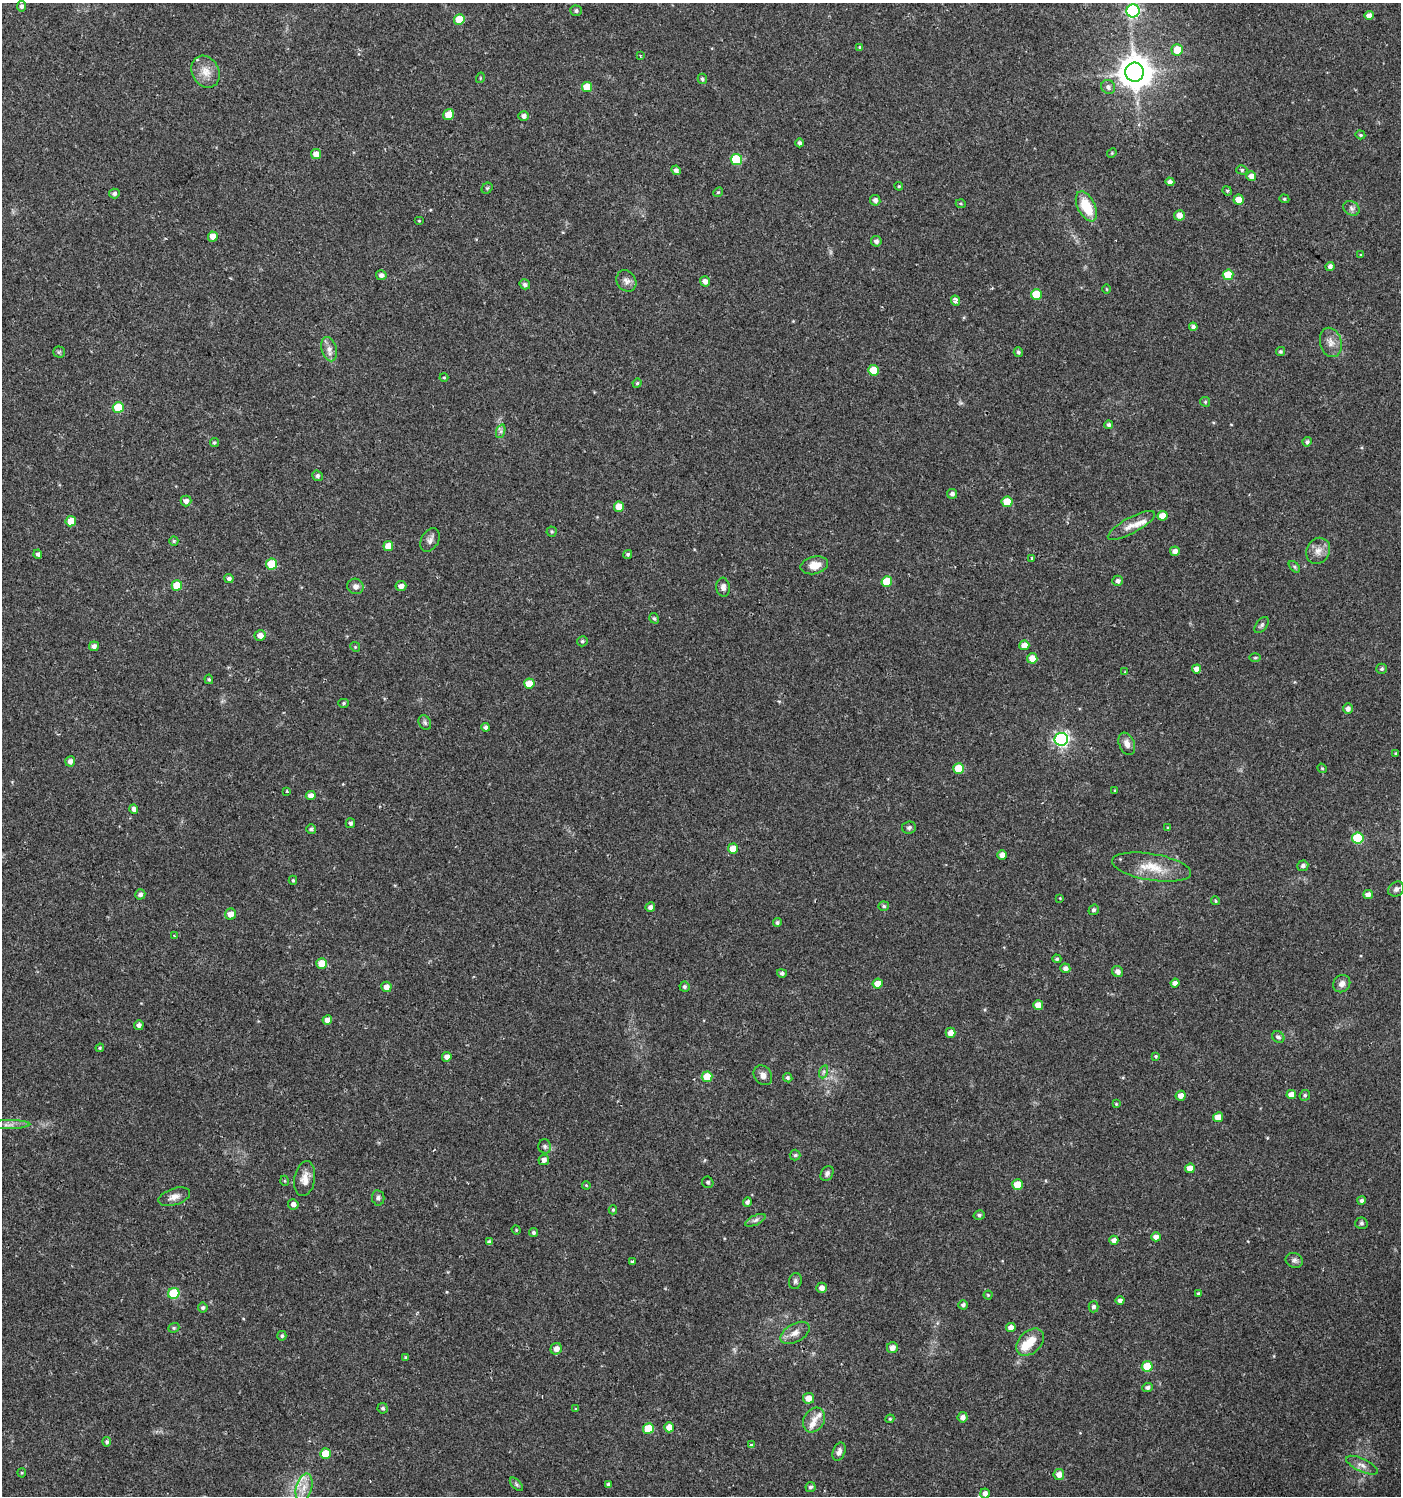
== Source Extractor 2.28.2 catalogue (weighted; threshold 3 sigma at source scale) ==
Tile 11 of 4 x 4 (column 3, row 3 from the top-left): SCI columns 3043-4441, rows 1496-2989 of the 6032 x 6001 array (HDU 1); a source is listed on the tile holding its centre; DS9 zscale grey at full resolution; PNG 1403 x 1498 px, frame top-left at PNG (2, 3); each listed source drawn as its Kron ellipse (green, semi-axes under 4 px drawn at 4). Shown black and unused: <1% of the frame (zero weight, under 2 of 3 exposures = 1% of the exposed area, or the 3 px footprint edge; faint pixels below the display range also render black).
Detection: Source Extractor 2.28.2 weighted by HDU 2 'WHT'; one run over the whole footprint, this tile lists its part. Background 0.025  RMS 0.0041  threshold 0.0186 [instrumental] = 3 sigma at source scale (4.5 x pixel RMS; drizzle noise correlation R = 1.50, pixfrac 1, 0.0396/0.0396 arcsec/px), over >= 5 px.
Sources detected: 243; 2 too faint to see at this stretch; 2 cosmic-ray / hot-pixel residue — neither listed nor drawn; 5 inside a brighter listed object's ellipse — not listed separately; the other 234 listed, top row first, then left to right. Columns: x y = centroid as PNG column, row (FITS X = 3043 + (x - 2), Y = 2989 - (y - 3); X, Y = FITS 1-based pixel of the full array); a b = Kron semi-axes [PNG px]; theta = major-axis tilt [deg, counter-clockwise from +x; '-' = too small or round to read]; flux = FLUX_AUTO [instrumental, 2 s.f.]
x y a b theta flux
22 6 5 4 - 1.3
576 11 5 5 - 0.89
1133 11 6 6 - 58
1369 15 4 4 - 2
459 19 5 5 - 8.4
860 47 4 4 - 0.48
1177 50 6 5 - 6.4
640 55 3 3 - 0.5
206 72 17 13 -59 5.1
1135 72 9 9 - 810
480 78 5 3 - 0.36
702 79 5 4 - 0.81
587 87 5 5 - 7.5
1108 87 7 6 - 1.5
449 115 6 5 - 5.8
524 116 5 5 - 1.6
1360 135 5 4 - 0.56
800 143 4 4 - 1
1112 153 5 4 - 0.4
316 154 5 5 - 3.1
736 159 5 5 - 20
676 170 5 4 - 1.6
1242 170 5 4 - 0.69
1251 176 5 5 - 2
1170 182 4 4 - 1.6
899 186 4 4 - 0.48
487 188 6 5 - 0.59
1227 191 5 4 - 0.55
718 192 5 4 - 0.54
114 193 5 5 - 1.1
1284 199 5 4 - 0.52
875 200 5 5 - 1.5
1239 200 5 5 - 5
961 204 5 3 - 0.42
1086 206 16 8 -63 13
1351 208 9 6 -34 1.4
1179 215 5 5 - 2.8
419 221 5 3 - 0.35
213 237 5 5 - 3.7
876 241 5 5 - 1.2
1361 255 4 3 - 0.39
1330 266 4 4 - 1.6
381 275 5 5 - 1.6
1228 275 5 5 - 10
626 281 11 9 -56 2.2
705 281 5 5 - 2
525 284 5 4 - 1.1
1107 289 5 3 - 0.37
1036 294 5 5 - 11
955 301 5 4 - 5.3
1193 327 4 4 - 1.2
1331 342 15 10 -75 3.4
329 349 12 7 -75 2.5
59 352 5 5 - 0.67
1018 352 5 4 - 0.81
1281 352 4 4 - 0.71
873 370 5 5 - 9.4
444 377 4 4 - 0.46
637 383 5 4 - 0.53
1205 402 5 4 - 0.58
118 407 5 5 - 14
1109 425 4 4 - 0.93
501 431 7 4 72 0.89
214 442 4 4 - 0.64
1307 442 5 4 - 1
317 476 5 5 - 1.1
952 494 5 5 - 1.4
186 501 5 5 - 1.7
1007 502 5 5 - 8.9
619 507 5 5 - 5
1163 516 5 5 - 5.4
71 521 5 5 - 7
1131 525 26 8 29 4.4
552 531 5 5 - 0.59
430 540 12 8 59 2
174 541 5 4 - 0.52
388 546 5 5 - 4.7
1175 551 5 5 - 2.1
1318 551 13 11 61 3.6
38 554 4 4 - 1.1
628 554 5 4 - 0.78
1032 559 4 3 - 1.7
272 564 5 5 - 13
814 565 14 8 14 4.9
1294 567 7 4 -46 0.68
229 579 4 4 - 1.2
1118 581 5 5 - 1.3
887 582 5 5 - 11
177 585 5 5 - 8.6
355 586 8 7 - 2
401 586 5 5 - 2.1
723 587 9 6 -83 1.7
654 618 5 4 - 0.65
1262 625 9 5 51 1
260 635 6 5 - 2.7
582 641 5 5 - 0.75
1024 645 5 5 - 3.8
94 646 5 4 - 1.6
355 647 5 4 - 0.48
1032 658 5 5 - 4.1
1255 658 5 3 - 0.45
1197 669 4 4 - 2.6
1382 669 5 5 - 0.82
1125 672 4 4 - 0.33
209 679 5 4 - 0.54
529 684 5 5 - 6.3
343 703 5 4 - 0.57
1348 709 5 5 - 1.6
425 723 8 6 -58 0.9
486 727 4 4 - 1.2
1061 739 6 6 - 100
1127 744 12 7 -68 2.7
1396 753 3 2 - 0.37
70 761 5 5 - 1.9
1322 768 5 4 - 0.48
959 769 5 5 - 11
1115 790 3 3 - 0.35
287 791 3 2 - 0.36
311 796 5 4 - 2.2
134 809 5 4 - 1.3
350 823 5 4 - 0.93
909 828 7 6 - 0.98
1168 828 3 3 - 0.54
311 829 5 4 - 0.94
1358 838 5 5 - 21
733 849 5 5 - 7
1002 855 4 4 - 2.7
1303 866 5 5 - 1
1152 867 40 13 -9 10
293 880 4 4 - 0.57
1396 889 8 7 - 1.5
140 894 5 5 - 1.4
1368 894 5 4 - 2.2
1060 898 4 4 - 0.34
1215 901 4 3 - 0.51
884 906 5 4 - 0.65
650 907 5 4 - 1.5
1094 910 5 5 - 1.1
231 914 6 5 - 3.3
777 923 4 4 - 0.82
174 936 3 3 - 0.79
1057 959 4 4 - 0.67
322 963 5 5 - 6.2
1065 968 5 5 - 1.6
1118 971 6 5 - 1.9
782 973 5 4 - 0.94
1175 983 4 4 - 1.7
878 984 5 5 - 5.4
1342 984 9 8 - 2.2
386 987 5 5 - 2.8
684 987 5 5 - 0.9
1038 1005 5 5 - 4.5
327 1020 5 4 - 2.5
139 1025 5 4 - 1.2
951 1033 5 5 - 3.1
1278 1037 6 5 - 1.1
100 1048 4 4 - 0.45
1156 1056 4 3 - 0.56
447 1057 5 5 - 2
823 1072 6 4 71 0.8
763 1075 10 8 -51 2.3
707 1077 5 5 - 8.7
788 1078 5 4 - 0.8
1291 1095 5 4 - 3.5
1305 1095 5 5 - 0.78
1181 1096 5 5 - 2.6
1116 1104 3 3 - 0.39
1218 1117 5 4 - 4.2
9 1125 22 4 1 2.1
545 1146 7 6 - 1.1
795 1155 5 5 - 0.76
544 1160 5 5 - 1.8
1190 1168 5 5 - 3.6
827 1173 8 6 60 1.2
305 1179 17 10 80 3.9
285 1181 5 3 - 0.36
708 1182 6 5 - 0.82
586 1185 4 3 - 0.38
1017 1185 5 5 - 7.4
174 1197 16 8 18 2.9
378 1198 7 6 - 1.1
1362 1200 4 4 - 1.2
747 1202 4 4 - 1.2
293 1204 5 5 - 1.9
613 1210 4 4 - 0.52
979 1215 5 4 - 0.77
755 1220 11 5 24 1.3
1361 1223 6 5 - 0.81
516 1230 5 4 - 0.46
533 1233 4 4 - 0.77
1156 1237 5 4 - 2
1114 1240 4 4 - 1.9
489 1242 4 4 - 1.1
1294 1260 9 7 -22 1.3
632 1262 3 3 - 3
795 1281 8 6 76 1
822 1288 5 5 - 2.1
174 1293 6 5 - 20
1198 1293 4 3 - 0.47
988 1295 4 4 - 0.44
1120 1301 4 4 - 1.4
963 1305 5 5 - 0.95
1093 1307 5 5 - 1.1
203 1308 5 5 - 0.87
174 1328 6 4 21 0.63
1011 1328 5 4 - 2.4
795 1333 16 9 29 3.2
282 1336 5 4 - 0.8
1030 1342 16 11 42 6.9
892 1348 5 5 - 2.4
556 1349 6 5 - 2.4
406 1358 4 4 - 0.67
1147 1366 5 5 - 11
1147 1387 5 4 - 1.2
809 1398 5 5 - 4
383 1408 5 5 - 0.79
576 1409 4 3 - 0.38
963 1417 5 5 - 1.7
890 1419 4 4 - 0.51
814 1420 13 10 60 3.5
669 1427 5 5 - 3.3
648 1429 5 5 - 12
107 1442 4 4 - 0.88
751 1445 3 3 - 0.8
839 1452 9 6 72 1.8
325 1454 5 5 - 6.8
1362 1465 17 6 -25 2.6
22 1473 4 4 - 0.46
1059 1474 5 5 - 2.7
516 1484 8 4 -46 0.82
608 1484 4 4 - 0.77
304 1487 14 8 75 4.1
811 1487 5 5 - 0.96
985 1493 5 5 - 2